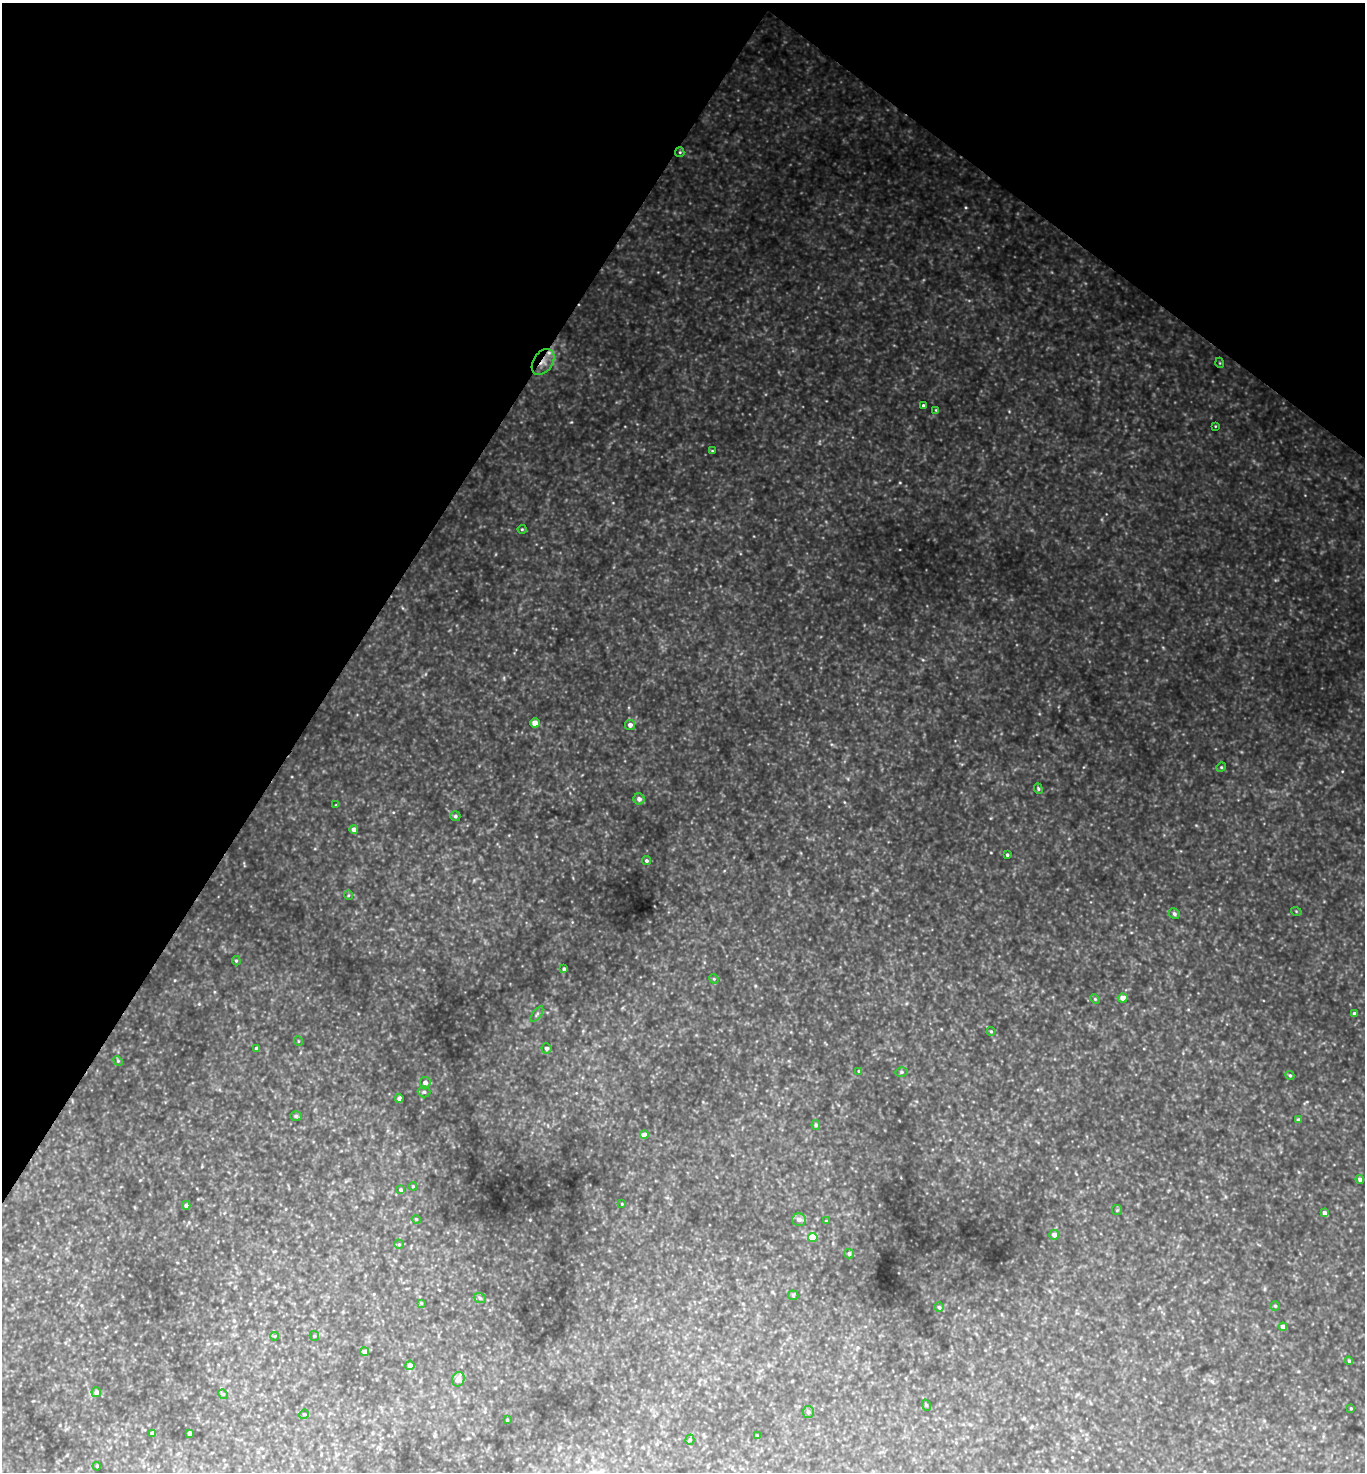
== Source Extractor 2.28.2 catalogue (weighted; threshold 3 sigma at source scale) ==
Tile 2 of 4 x 4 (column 2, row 1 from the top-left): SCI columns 1656-3018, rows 4415-5884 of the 5896 x 5890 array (HDU 1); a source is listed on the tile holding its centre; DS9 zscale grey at full resolution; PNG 1367 x 1474 px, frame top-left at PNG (2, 3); each listed source drawn as its Kron ellipse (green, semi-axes under 4 px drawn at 4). Shown black and unused: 30% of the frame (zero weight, under 3 of 4 exposures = <1% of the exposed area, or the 3 px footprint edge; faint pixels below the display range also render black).
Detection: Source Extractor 2.28.2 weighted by HDU 2 'WHT'; one run over the whole footprint, this tile lists its part. Background 1.13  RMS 0.11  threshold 0.476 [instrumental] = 3 sigma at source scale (4.5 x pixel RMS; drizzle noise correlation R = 1.50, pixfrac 1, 0.05/0.05 arcsec/px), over >= 5 px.
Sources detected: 82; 1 inside a brighter listed object's ellipse — not listed separately; the other 81 listed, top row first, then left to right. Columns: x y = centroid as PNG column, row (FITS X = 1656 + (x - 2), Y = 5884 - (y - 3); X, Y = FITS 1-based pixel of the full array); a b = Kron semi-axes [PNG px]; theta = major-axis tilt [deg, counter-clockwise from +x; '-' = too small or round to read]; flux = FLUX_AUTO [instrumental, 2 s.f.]
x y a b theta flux
680 152 5 4 - 12
543 362 14 9 55 110
1220 363 5 3 - 8.6
923 405 3 3 - 21
936 410 4 4 - 9.4
1215 426 4 2 - 7.2
712 451 4 4 - 9.4
522 529 4 4 - 11
535 723 5 4 - 99
630 725 5 5 - 51
1221 767 5 4 - 13
1038 789 5 4 - 16
639 799 5 5 - 43
336 805 3 3 - 7.7
455 816 5 5 - 22
354 829 4 4 - 50
1007 855 3 3 - 16
646 861 4 4 - 22
348 895 5 3 - 11
1296 911 5 3 - 9
1174 914 5 5 - 22
236 961 4 4 - 13
564 969 3 3 - 19
714 979 5 4 - 11
1123 998 5 4 - 73
1095 999 5 3 - 11
537 1014 9 4 55 24
1354 1014 4 3 - 24
991 1031 4 4 - 11
298 1041 5 3 - 8
256 1048 4 3 - 25
546 1048 5 5 - 29
118 1061 5 4 - 13
859 1071 4 3 - 17
901 1072 6 5 - 18
1290 1075 4 4 - 16
425 1083 5 5 - 48
424 1092 6 5 - 22
399 1098 4 4 - 46
296 1116 6 5 - 17
1299 1120 4 4 - 31
816 1125 5 4 - 20
644 1135 4 4 - 97
1360 1179 4 4 - 33
413 1186 4 3 - 9.2
401 1190 4 3 - 20
622 1204 3 2 - 8.1
186 1205 4 4 - 29
1117 1210 5 5 - 13
1325 1213 4 4 - 40
416 1219 4 3 - 9.9
799 1219 7 6 - 49
826 1221 3 3 - 8.4
1054 1235 5 5 - 58
813 1237 5 4 - 210
399 1244 5 4 - 13
849 1254 5 5 - 26
793 1295 5 5 - 13
480 1298 6 5 - 21
421 1303 4 4 - 11
1275 1306 5 4 - 14
939 1307 5 5 - 16
1283 1327 4 4 - 53
275 1336 4 3 - 8.6
314 1336 5 4 - 12
365 1352 4 4 - 56
1349 1361 4 3 - 16
410 1365 5 4 - 61
458 1379 7 6 - 76
96 1392 5 4 - 50
223 1394 5 4 - 12
926 1405 6 3 -71 10
1351 1408 3 3 - 11
808 1412 6 5 - 31
304 1414 5 4 - 11
507 1420 3 3 - 12
152 1433 4 4 - 40
189 1433 4 3 - 45
757 1436 3 3 - 15
690 1440 5 4 - 18
97 1466 4 3 - 9
Overlapping masked pixels (flux is a lower limit): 1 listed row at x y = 543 362
Unlisted compact peaks at least as high as the median listed source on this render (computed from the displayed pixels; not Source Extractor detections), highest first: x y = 966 207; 571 422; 900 483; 900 549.